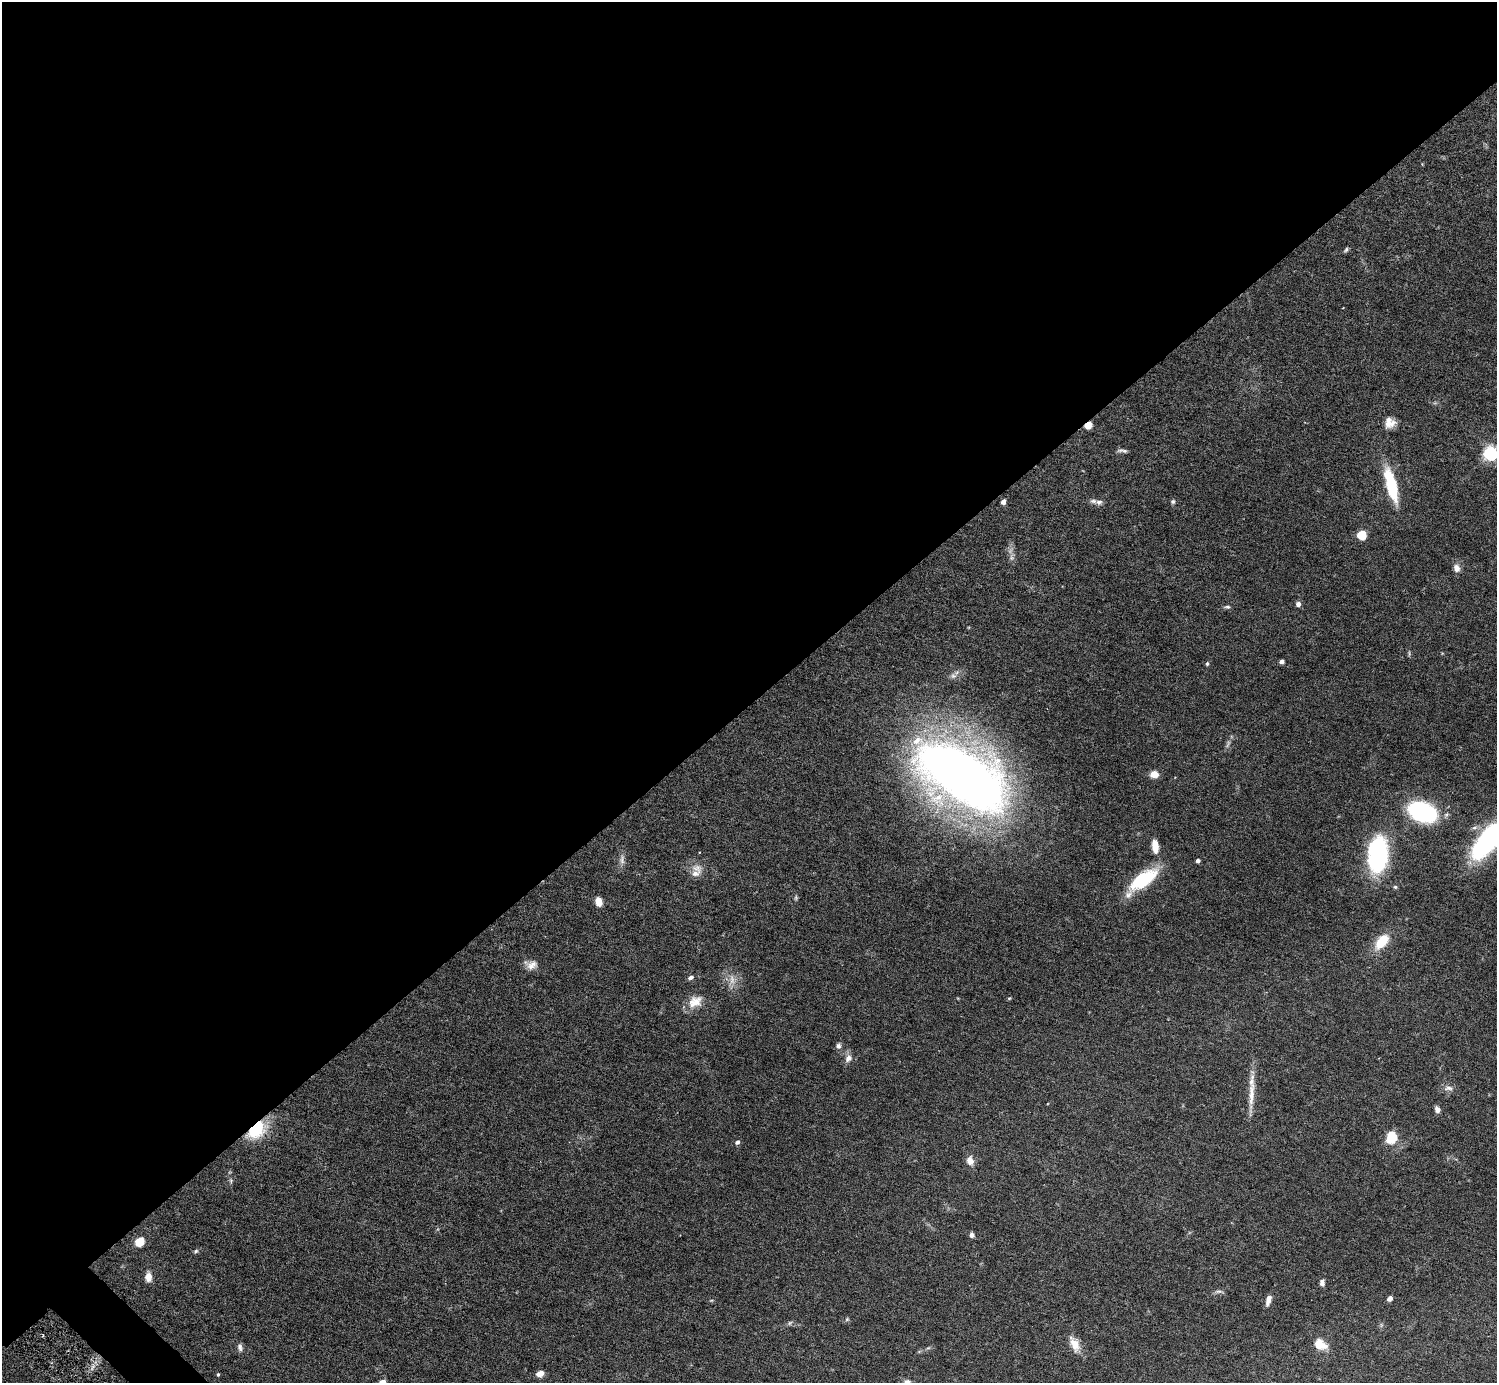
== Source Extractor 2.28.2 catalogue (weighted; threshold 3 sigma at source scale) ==
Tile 2 of 4 x 4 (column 2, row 1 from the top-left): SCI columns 1541-3035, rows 4342-5722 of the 6030 x 6027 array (HDU 1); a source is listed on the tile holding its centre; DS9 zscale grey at full resolution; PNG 1499 x 1385 px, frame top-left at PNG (2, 2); no overlay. Shown black and unused: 51% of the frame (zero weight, under 5 of 9 exposures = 3% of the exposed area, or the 3 px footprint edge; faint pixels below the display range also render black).
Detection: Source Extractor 2.28.2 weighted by HDU 2 'WHT'; one run over the whole footprint, this tile lists its part. Background 0.0325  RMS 0.0026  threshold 0.0107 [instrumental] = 3 sigma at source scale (4.09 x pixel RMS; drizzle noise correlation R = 1.36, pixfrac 0.8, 0.05/0.05 arcsec/px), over >= 5 px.
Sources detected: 72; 1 too faint to see at this stretch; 1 inside a brighter object's white glare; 1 long thin detection or spike segment (spike, bleed or trail) — not listed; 4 inside a brighter listed object's ellipse — not listed separately; the other 65 listed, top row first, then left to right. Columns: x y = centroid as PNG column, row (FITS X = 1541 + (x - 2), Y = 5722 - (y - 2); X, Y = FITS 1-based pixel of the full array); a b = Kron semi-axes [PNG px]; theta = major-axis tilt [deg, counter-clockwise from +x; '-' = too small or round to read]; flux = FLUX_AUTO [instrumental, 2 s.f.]
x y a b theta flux
1346 250 8 4 51 0.45
1390 423 12 12 - 2.4
1088 425 5 4 - 5.4
1122 451 14 4 -7 0.71
1490 453 6 6 - 66
1392 486 37 11 -76 12
1003 502 5 4 - 1.2
1099 502 11 7 -1 0.92
1173 502 6 6 - 0.46
1362 534 5 5 - 11
1011 558 11 7 -77 1
1457 568 11 9 -75 1.4
1298 604 6 5 - 0.96
1227 607 9 4 -1 0.45
1409 654 8 3 -85 0.33
1282 661 4 4 - 0.81
1207 664 5 4 - 0.36
953 676 11 8 18 1.1
1154 774 8 6 -2 2.6
963 776 89 44 -31 270
1422 812 27 17 -21 30
1489 840 47 20 51 38
1155 846 16 7 -83 3.3
1378 855 37 20 86 29
622 860 16 7 90 1.2
1198 861 4 4 - 0.69
697 868 16 10 -4 2.1
1143 879 37 14 35 14
1395 887 5 5 - 0.35
796 898 7 5 89 0.38
599 902 9 6 -80 2.5
1382 942 18 9 50 6.8
532 965 16 11 18 1.9
690 977 8 5 21 0.7
732 980 16 8 -79 2.1
1009 998 5 4 - 0.27
695 1002 21 14 32 3.6
838 1046 7 6 - 0.81
848 1058 12 9 56 1.5
1449 1088 14 8 -7 1.2
1437 1109 8 6 -67 1
256 1129 18 11 46 14
1391 1137 15 12 84 5.5
737 1142 6 5 - 0.73
970 1161 11 8 -75 1.9
231 1181 8 5 -89 0.49
972 1235 6 5 - 0.73
139 1242 6 5 - 11
196 1251 6 5 - 0.39
148 1277 11 7 -86 2
1322 1283 7 5 85 0.91
1219 1291 13 4 -1 0.61
1390 1299 5 4 - 1.1
711 1300 6 3 -17 0.25
1268 1300 13 6 75 1.4
847 1319 6 5 - 0.38
790 1323 7 5 59 0.43
1074 1344 21 10 -65 3.2
1320 1344 15 11 -28 3.5
240 1347 11 7 -76 0.9
928 1348 6 4 18 0.35
218 1374 5 3 - 0.28
540 1374 8 6 15 1.7
382 1382 5 4 - 2.8
907 1382 7 6 - 0.95
Overlapping masked pixels (flux is a lower limit): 2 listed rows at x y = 1088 425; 256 1129
Isophote crosses this tile's border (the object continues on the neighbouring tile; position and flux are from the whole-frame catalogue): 4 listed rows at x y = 1490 453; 1489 840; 382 1382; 907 1382